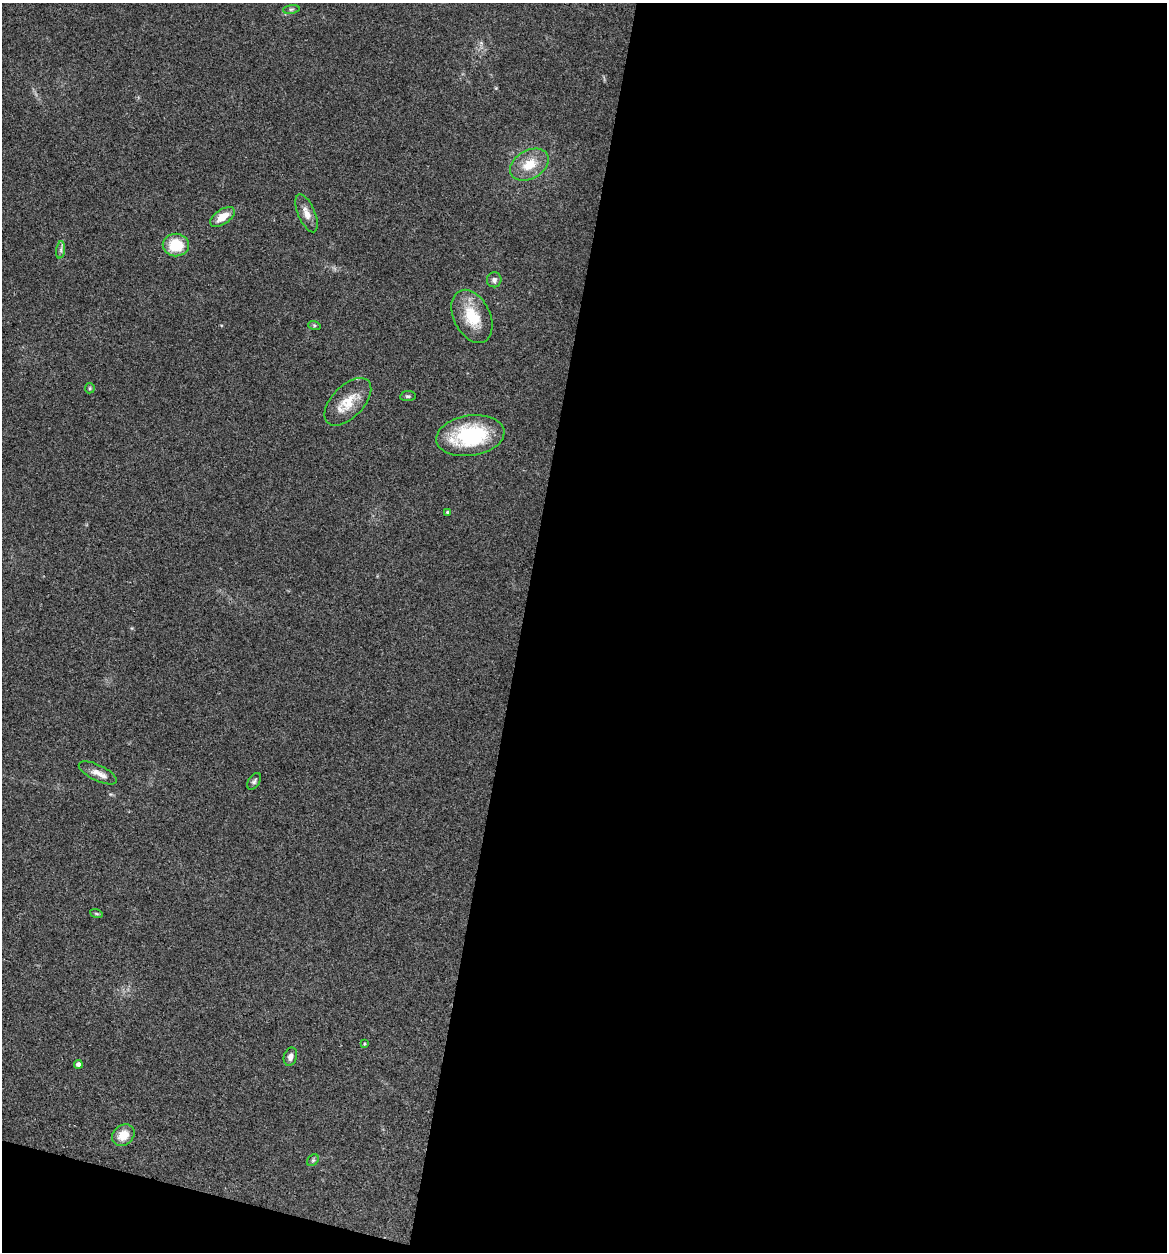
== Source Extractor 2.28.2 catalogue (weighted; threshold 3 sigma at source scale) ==
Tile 16 of 4 x 4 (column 4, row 4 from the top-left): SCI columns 3737-4901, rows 3-1252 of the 5022 x 5005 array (HDU 1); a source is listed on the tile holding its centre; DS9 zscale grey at full resolution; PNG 1169 x 1254 px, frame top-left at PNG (2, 3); each listed source drawn as its Kron ellipse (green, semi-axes under 4 px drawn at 4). Shown black and unused: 57% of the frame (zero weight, under 3 of 4 exposures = <1% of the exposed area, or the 3 px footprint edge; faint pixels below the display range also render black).
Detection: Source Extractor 2.28.2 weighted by HDU 2 'WHT'; one run over the whole footprint, this tile lists its part. Background 0.0635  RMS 0.0051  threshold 0.023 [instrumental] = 3 sigma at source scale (4.5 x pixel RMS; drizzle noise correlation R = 1.50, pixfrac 1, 0.05/0.05 arcsec/px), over >= 5 px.
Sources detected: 22; all 22 listed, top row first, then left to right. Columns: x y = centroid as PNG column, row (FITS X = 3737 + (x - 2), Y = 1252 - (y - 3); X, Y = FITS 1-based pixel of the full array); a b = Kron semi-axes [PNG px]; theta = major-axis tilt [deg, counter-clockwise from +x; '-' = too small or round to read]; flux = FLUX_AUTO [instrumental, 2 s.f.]
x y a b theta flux
291 9 8 4 8 1
529 165 21 14 30 11
307 213 20 8 -67 4.7
222 217 14 7 34 7.1
176 245 13 11 -1 16
61 250 9 4 82 1.3
494 280 7 7 - 1.9
472 316 28 18 -64 17
314 325 6 4 -18 0.72
90 388 5 5 - 0.62
408 396 8 5 7 1
348 402 29 16 46 12
470 436 34 20 8 43
448 512 4 3 - 0.77
98 773 21 8 -26 4.7
254 781 9 5 58 1.2
96 913 6 4 -20 0.73
364 1044 4 3 - 0.53
290 1057 9 6 74 2.6
78 1064 4 4 - 2.3
123 1135 12 10 40 7.6
313 1160 6 5 - 0.89